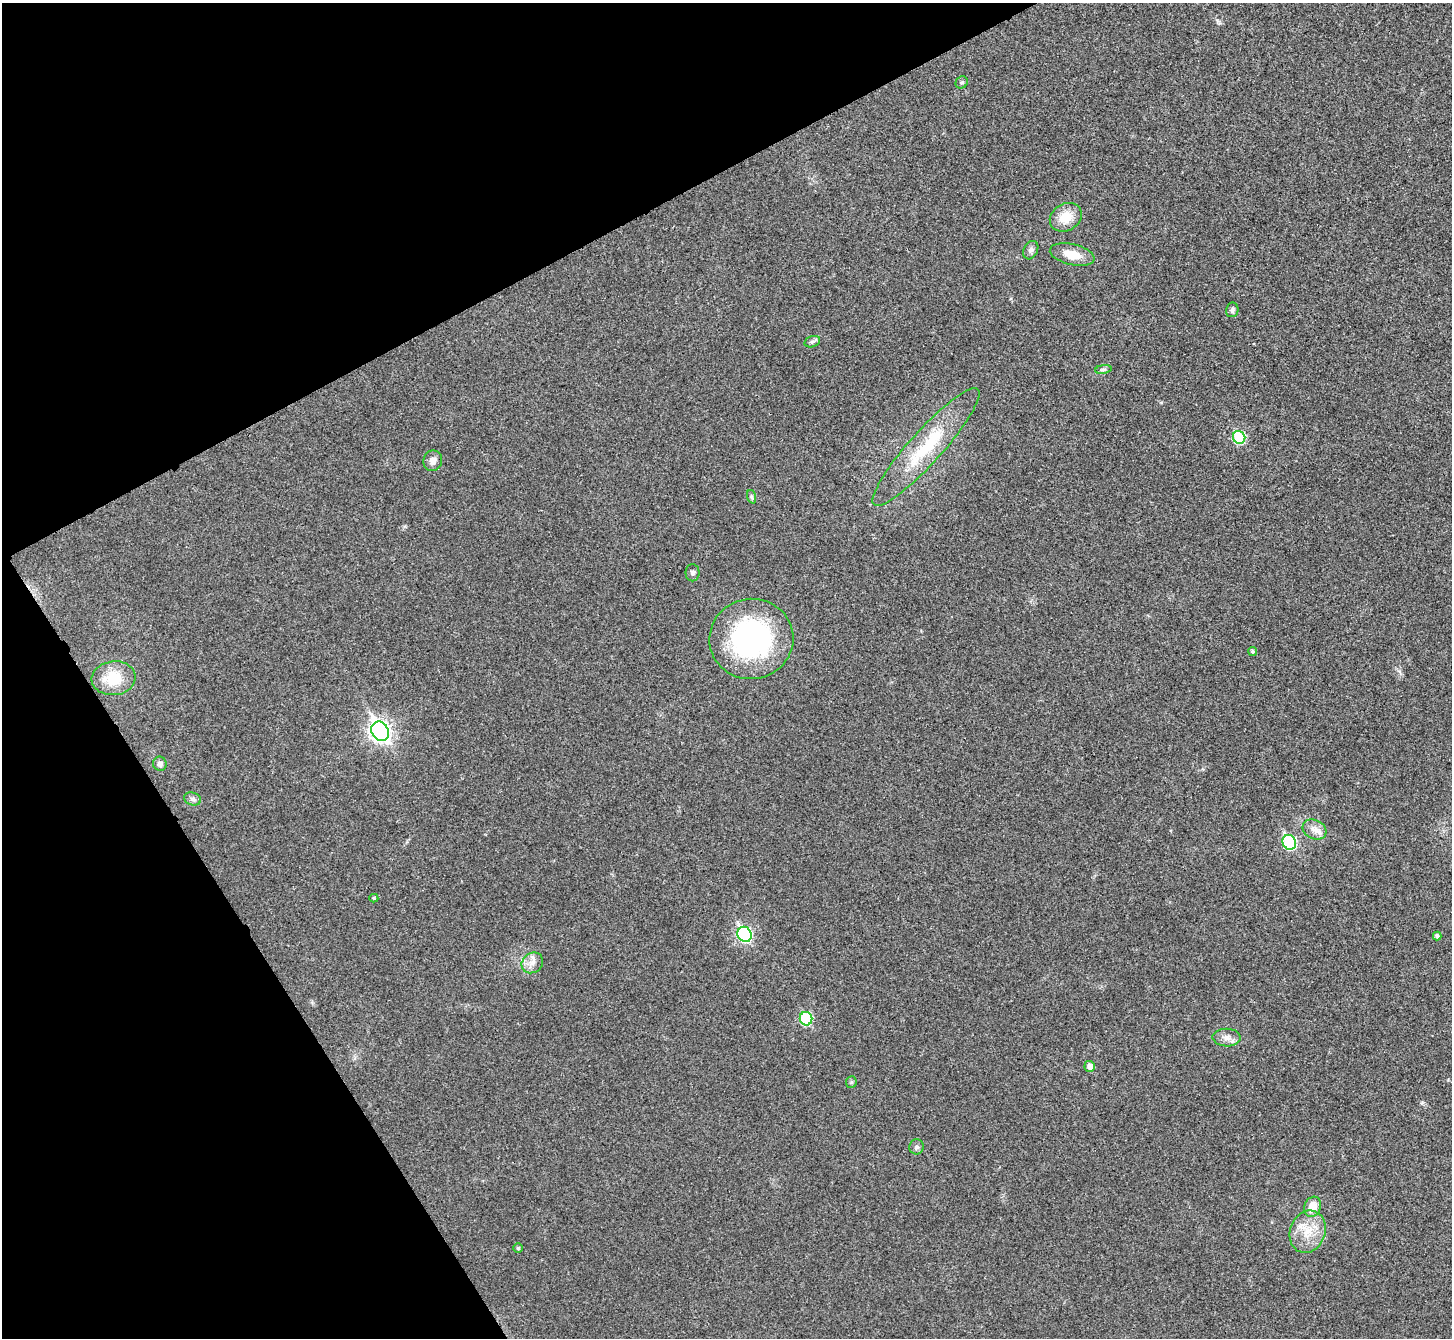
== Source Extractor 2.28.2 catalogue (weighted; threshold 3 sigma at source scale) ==
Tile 5 of 4 x 4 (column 1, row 2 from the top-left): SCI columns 7-1456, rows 2836-4171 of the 5814 x 5807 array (HDU 1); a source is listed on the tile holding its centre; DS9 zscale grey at full resolution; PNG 1454 x 1340 px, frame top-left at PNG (2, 3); each listed source drawn as its Kron ellipse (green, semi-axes under 4 px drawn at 4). Shown black and unused: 25% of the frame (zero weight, under 3 of 4 exposures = <1% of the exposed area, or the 3 px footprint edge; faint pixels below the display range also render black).
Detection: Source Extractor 2.28.2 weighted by HDU 2 'WHT'; one run over the whole footprint, this tile lists its part. Background 0.0326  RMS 0.0062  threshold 0.0279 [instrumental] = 3 sigma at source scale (4.5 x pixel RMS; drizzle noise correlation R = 1.50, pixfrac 1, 0.05/0.05 arcsec/px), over >= 5 px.
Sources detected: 32; all 32 listed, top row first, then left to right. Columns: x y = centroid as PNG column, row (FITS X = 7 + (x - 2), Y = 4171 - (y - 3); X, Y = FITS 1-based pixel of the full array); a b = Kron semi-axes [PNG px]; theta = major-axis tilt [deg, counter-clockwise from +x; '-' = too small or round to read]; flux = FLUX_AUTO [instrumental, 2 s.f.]
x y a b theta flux
962 82 6 5 - 1.2
1066 217 17 13 31 12
1031 250 10 7 62 2
1072 255 23 10 -13 11
1232 310 7 6 - 1.8
812 342 8 5 16 1.4
1103 369 8 4 9 1.3
1239 437 6 6 - 41
926 447 78 16 48 39
433 461 10 9 - 3.6
752 497 7 4 -71 1.1
693 573 8 7 - 1.8
751 639 42 40 8 110
1252 651 4 4 - 1.2
114 678 22 17 7 19
380 731 10 8 -60 300
160 764 7 6 - 2.2
193 799 9 6 -15 2
1314 830 12 9 -27 4.8
1289 842 7 6 - 58
374 898 4 4 - 0.82
745 934 8 7 - 95
1437 936 4 4 - 1.8
532 963 11 9 39 4.7
806 1019 7 6 - 44
1227 1038 14 9 -2 4.3
1090 1066 5 5 - 3.6
851 1082 6 5 - 0.97
916 1147 7 7 - 1.8
1312 1207 10 8 69 8.7
1308 1232 21 17 69 15
518 1248 5 5 - 1.1